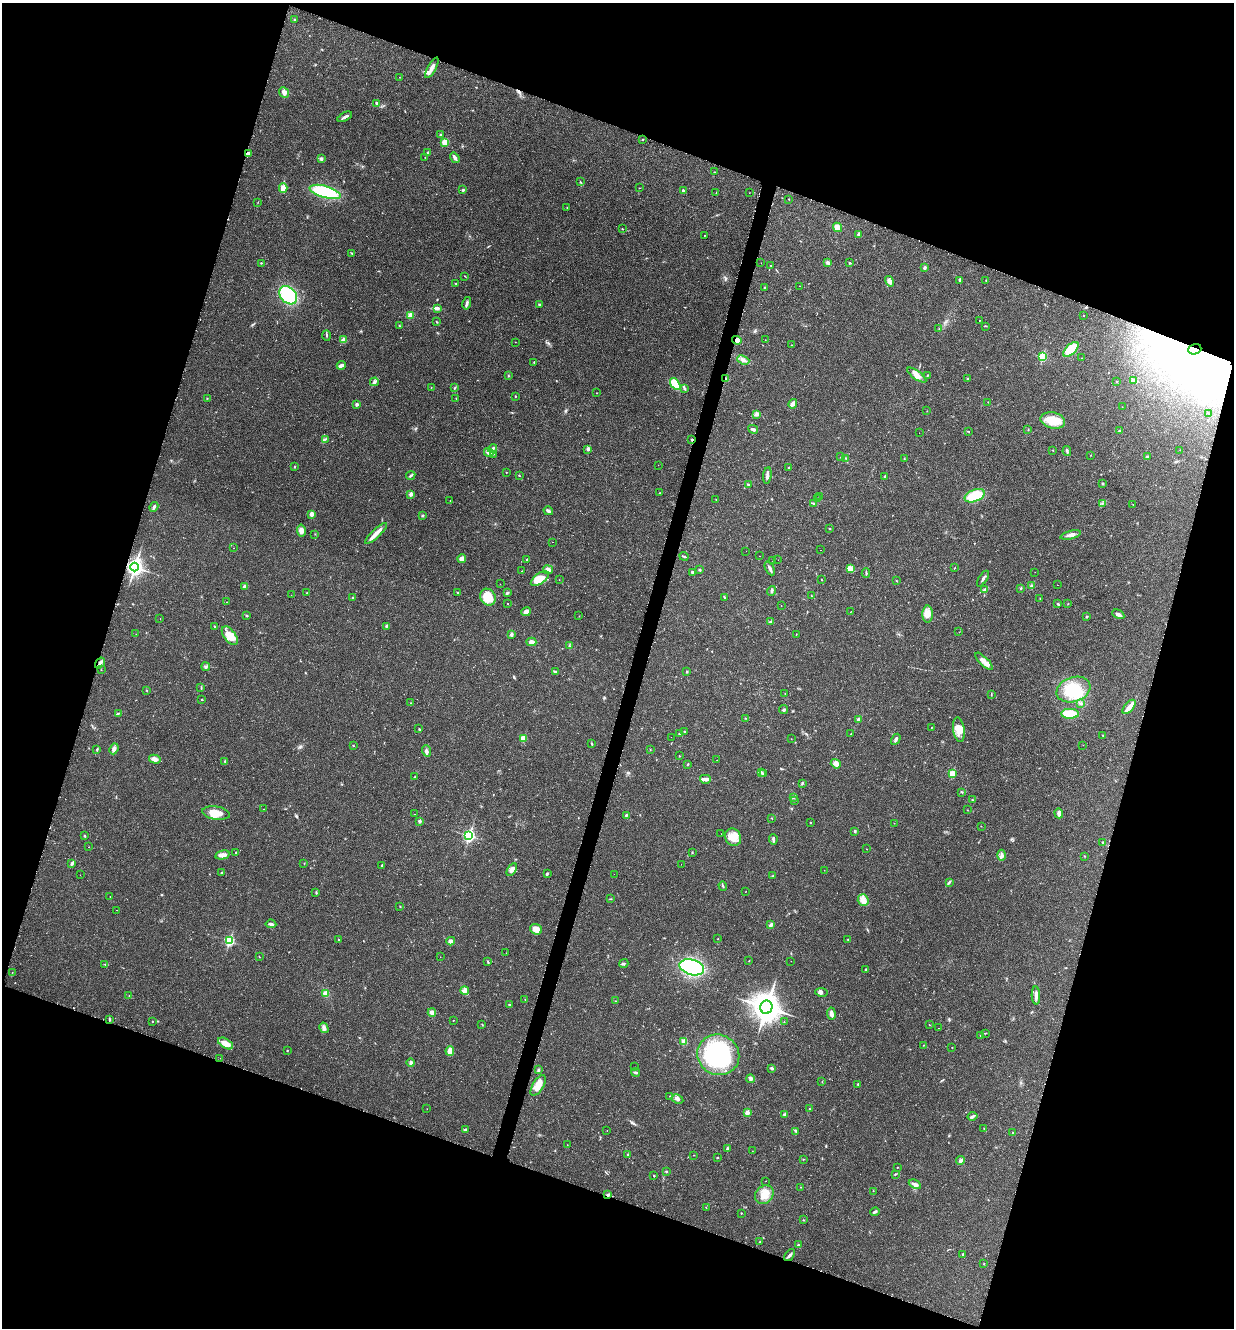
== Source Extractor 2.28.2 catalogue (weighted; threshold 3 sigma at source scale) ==
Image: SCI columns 143-5070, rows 15-5315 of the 5340 x 5326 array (HDU 1 of 3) = the unmasked area's bounding box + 8 px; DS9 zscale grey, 4 x 4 block average (1 PNG px = mean of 4 x 4 image px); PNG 1236 x 1330 px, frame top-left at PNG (2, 3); each listed source drawn as its Kron ellipse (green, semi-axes under 4 px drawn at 4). Shown black and unused: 38% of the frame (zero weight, under 2 of 3 exposures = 2% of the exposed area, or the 3 px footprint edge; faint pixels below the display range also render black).
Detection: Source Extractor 2.28.2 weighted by HDU 2 'WHT'. Background 0.0392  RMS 0.0041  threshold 0.0185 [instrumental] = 3 sigma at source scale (4.5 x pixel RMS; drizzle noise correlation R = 1.50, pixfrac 1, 0.05/0.05 arcsec/px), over >= 5 px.
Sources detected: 435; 1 too faint to see at this stretch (4 x 4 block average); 13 inside a brighter object's white glare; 12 cosmic-ray / hot-pixel residue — neither listed nor drawn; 2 coinciding with a brighter row at this scale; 8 inside a brighter listed object's ellipse — not listed separately; the other 399 listed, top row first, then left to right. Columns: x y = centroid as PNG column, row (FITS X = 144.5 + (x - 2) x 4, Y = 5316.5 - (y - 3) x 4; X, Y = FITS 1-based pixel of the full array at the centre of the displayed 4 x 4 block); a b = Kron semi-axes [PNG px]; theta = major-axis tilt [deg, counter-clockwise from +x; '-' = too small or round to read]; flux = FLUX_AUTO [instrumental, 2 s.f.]
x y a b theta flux
294 19 2 2 - 1.1
432 68 11 3 60 14
399 77 2 2 - 0.49
284 92 6 4 -49 7.8
377 103 3 2 - 4
345 117 8 2 28 6.8
440 135 2 2 - 6
643 140 2 2 - 1.3
445 142 3 3 - 20
427 153 3 2 - 1.9
248 154 4 3 - 7.1
425 157 2 2 - 0.62
455 158 6 2 -55 7.2
321 159 3 2 - 4.3
714 172 2 2 - 1.2
580 182 2 2 - 1.3
283 188 4 3 - 20
640 188 2 2 - 0.51
463 190 3 2 - 2.4
683 191 3 2 - 3.1
325 192 16 6 -16 160
716 193 2 2 - 0.44
749 193 2 2 - 0.44
789 199 2 2 - 0.68
258 202 2 2 - 0.75
567 207 2 2 - 0.48
837 227 5 4 - 16
622 229 2 2 - 1.2
704 235 2 2 - 0.62
859 235 2 2 - 10
352 253 2 2 - 0.87
261 263 2 2 - 1.8
761 263 2 2 - 0.43
828 263 3 2 - 7.4
850 263 2 2 - 1.9
771 266 2 2 - 0.73
925 268 2 2 - 7.2
465 276 2 2 - 1.2
960 280 3 2 - 6
986 280 2 2 - 0.97
889 281 5 3 - 14
456 283 2 2 - 1.5
799 286 2 2 - 2.8
764 287 2 2 - 1.5
288 295 10 7 -48 150
467 303 6 2 77 7.6
539 304 2 2 - 2.4
437 308 4 3 - 5.2
410 315 2 2 - 56
1083 315 2 2 - 0.75
979 320 2 2 - 0.76
437 322 2 2 - 1.7
399 326 2 2 - 2.2
985 326 3 2 - 0.83
939 328 2 2 - 0.99
326 335 5 2 - 2.7
343 340 3 3 - 4.3
737 340 5 4 - 11
765 340 2 2 - 0.58
515 342 2 2 - 0.54
791 345 2 2 - 0.55
1071 349 9 5 43 74
1195 349 7 5 19 21
1042 357 2 2 - 140
1082 358 2 2 - 0.48
743 360 6 3 -21 8.4
534 362 2 2 - 1
341 365 4 3 - 8.1
917 375 11 4 -36 14
928 375 3 2 - 1.4
508 376 2 2 - 1.1
726 379 3 2 - 4.4
968 379 3 2 - 2.4
1133 380 3 2 - 3.1
1116 381 2 2 - 0.66
374 382 4 2 - 5.1
675 384 7 3 -53 60
431 387 2 2 - 0.7
455 388 2 2 - 1.1
684 389 2 2 - 1.7
596 393 2 2 - 0.59
515 396 2 2 - 1.1
207 398 2 2 - 0.61
456 399 2 2 - 0.92
988 402 2 2 - 0.67
357 404 2 2 - 15
793 404 5 3 - 10
1122 407 2 2 - 0.35
927 411 2 2 - 0.5
756 414 4 3 - 5
1209 414 2 2 - 0.54
1053 420 12 8 -13 41
753 429 5 3 - 4.6
1028 430 2 2 - 0.88
969 431 2 2 - 0.68
1119 431 2 2 - 7
919 433 2 2 - 0.39
325 439 2 2 - 1.1
692 440 2 2 - 2.2
493 449 5 2 - 4.8
588 449 2 2 - 13
1053 450 2 2 - 1.1
1180 450 2 2 - 0.42
1067 451 5 2 - 3.6
489 452 5 3 - 8.9
494 454 2 2 - 0.89
1091 455 2 2 - 0.57
841 457 2 2 - 1.3
1147 457 3 3 - 3.8
845 458 2 2 - 1.4
904 458 2 2 - 0.79
658 465 2 2 - 0.5
294 467 3 2 - 1.5
788 468 2 2 - 1.3
506 472 2 2 - 1.4
411 475 5 2 - 3.5
519 476 2 2 - 1.3
767 476 8 2 82 6.8
885 476 2 2 - 2
1102 483 3 2 - 2
748 484 3 2 - 2.1
660 493 2 2 - 0.68
411 494 2 2 - 21
975 496 10 6 22 80
819 497 2 2 - 2
818 498 2 2 - 1.6
716 499 2 2 - 0.57
450 501 2 2 - 0.39
813 503 4 2 - 2.7
1102 503 3 2 - 1.5
1133 504 2 2 - 0.6
154 507 5 2 - 5.1
548 511 5 2 - 7
312 514 2 2 - 34
422 515 2 2 - 2.5
830 529 2 2 - 1.7
301 530 6 4 -80 12
376 533 14 3 44 19
315 534 2 2 - 0.72
1071 535 10 3 15 11
552 542 2 2 - 0.45
233 548 2 2 - 0.43
820 550 2 2 - 0.79
746 551 2 2 - 0.51
684 556 4 2 - 2.3
759 556 2 2 - 0.49
462 558 4 4 - 7.4
527 560 2 2 - 5.5
778 560 2 2 - 0.37
773 561 2 2 - 1.1
134 567 4 3 - 900
770 568 7 2 -62 6.4
954 568 2 2 - 1.2
850 569 4 3 - 5.3
548 570 5 4 - 13
699 570 3 2 - 2.2
522 571 2 2 - 0.45
692 572 3 2 - 3.9
1035 572 2 2 - 0.41
866 573 4 2 - 2.2
540 579 10 5 36 33
983 579 9 2 58 5.7
559 580 2 2 - 0.48
821 580 2 2 - 0.61
896 580 3 2 - 0.89
500 584 2 2 - 0.49
1058 585 2 2 - 0.49
244 586 4 3 - 5.2
1032 586 3 3 - 5.1
1021 588 2 2 - 1.6
985 590 4 2 - 3.5
771 591 5 2 - 4.5
306 593 2 2 - 0.93
458 593 3 2 - 3
507 593 3 2 - 3.6
291 595 2 2 - 0.5
811 596 2 2 - 1.1
488 597 9 7 -58 54
725 597 3 2 - 1.8
353 598 2 2 - 7.5
1040 598 2 2 - 0.89
227 602 2 2 - 0.77
508 603 2 2 - 0.61
1058 603 2 2 - 1.7
1068 604 2 2 - 0.75
781 606 2 2 - 0.5
526 612 5 3 - 14
850 612 2 2 - 1.3
928 614 8 5 90 15
1118 614 6 3 -28 8.3
246 615 2 2 - 1.2
579 616 2 2 - 0.51
1087 617 3 2 - 2.3
160 619 2 2 - 0.47
770 622 4 2 - 2.8
387 626 4 2 - 2.9
215 627 2 2 - 1.5
959 632 2 2 - 0.43
136 634 2 2 - 0.46
511 634 3 3 - 5.6
796 634 2 2 - 1.2
230 636 11 5 -53 31
531 642 5 3 - 7.9
569 646 3 2 - 2
984 661 11 3 -44 13
100 663 6 3 55 7.5
206 667 4 2 - 3.3
101 670 2 2 - 0.52
555 671 2 2 - 1.3
687 672 2 2 - 2.7
201 687 3 2 - 1.6
1073 690 17 12 18 78
147 691 2 2 - 1.2
785 693 2 2 - 0.72
991 695 2 2 - 0.89
202 699 2 2 - 1.3
411 703 2 2 - 0.74
1080 704 3 2 - 2.1
1129 707 8 4 51 15
784 710 4 2 - 3.6
119 713 3 2 - 2
1070 714 9 5 -1 55
745 718 3 2 - 1.2
858 720 3 3 - 5.2
931 727 2 2 - 0.74
419 729 2 2 - 0.92
959 730 12 5 -81 25
684 732 2 2 - 1.5
679 734 2 2 - 2.5
851 734 2 2 - 0.94
1103 736 2 2 - 1.1
671 737 2 2 - 0.41
523 738 2 2 - 50
791 739 2 2 - 0.49
896 739 6 2 60 5.8
592 744 4 2 - 2
353 745 2 2 - 0.97
1083 745 2 2 - 0.51
97 749 3 2 - 2
114 749 5 3 - 7.1
650 750 2 2 - 0.8
426 751 6 3 -69 6.5
679 756 2 2 - 1.2
155 759 6 3 -14 14
717 760 2 2 - 1.1
225 762 3 2 - 2.7
688 764 2 2 - 1.5
836 764 5 4 - 14
762 773 2 2 - 1
952 773 2 2 - 85
764 774 2 2 - 1.1
415 777 2 2 - 1.7
705 779 5 2 - 6.3
802 783 2 2 - 1.8
961 792 3 2 - 1.7
793 798 2 2 - 1
795 800 2 2 - 1.3
972 800 2 2 - 1.3
263 809 2 2 - 0.82
967 810 2 2 - 0.58
216 813 14 6 -9 33
1059 813 5 3 - 7.9
414 814 2 2 - 0.63
626 815 3 2 - 3.1
772 818 2 2 - 1.3
420 821 2 2 - 11
810 823 2 2 - 1.6
894 823 2 2 - 0.79
981 826 2 2 - 0.68
855 831 2 2 - 4.3
721 834 2 2 - 0.36
84 836 3 2 - 2.1
469 836 3 2 - 380
733 837 9 7 -57 28
773 839 5 2 - 5
1103 842 2 2 - 1.8
89 847 2 2 - 2.6
866 849 2 2 - 0.6
692 852 2 2 - 1.2
236 853 3 2 - 1.5
222 855 7 3 13 13
1002 855 5 3 - 6.9
1084 856 2 2 - 1.1
72 863 3 2 - 2.7
304 863 2 2 - 1.2
681 864 2 2 - 0.69
382 865 2 2 - 6.1
512 870 7 4 56 9.3
824 870 2 2 - 0.77
222 872 2 2 - 3.1
547 873 3 2 - 2.5
614 874 2 2 - 0.95
80 875 2 2 - 0.57
772 876 2 2 - 0.71
949 882 3 2 - 2.6
723 886 4 2 - 2.2
746 891 2 2 - 0.52
316 893 3 2 - 2.4
110 896 2 2 - 1.3
611 899 2 2 - 0.77
863 900 6 5 - 13
400 906 2 2 - 1.1
116 910 2 2 - 0.69
271 924 5 2 - 5.6
771 925 4 2 - 11
536 929 6 5 - 19
718 939 2 2 - 0.9
848 939 2 2 - 2.3
339 940 2 2 - 1.5
229 941 3 2 - 210
451 941 4 4 - 6.7
506 953 2 2 - 0.41
259 957 2 2 - 1.1
440 957 2 2 - 0.44
488 961 2 2 - 1.2
749 961 2 2 - 0.84
791 961 2 2 - 0.3
105 964 2 2 - 0.94
624 964 4 2 - 3.1
692 967 12 7 -16 310
866 969 2 2 - 2.9
12 972 2 2 - 0.58
465 990 4 3 - 6.2
821 992 6 3 -10 7
326 994 3 3 - 19
1036 995 9 3 -87 11
129 996 2 2 - 1.4
525 999 2 2 - 0.73
615 1001 2 2 - 1.2
509 1005 2 2 - 1.9
766 1007 6 6 - 2800
432 1012 4 3 - 12
831 1013 6 3 -82 11
109 1019 3 2 - 1.8
453 1020 2 2 - 1
152 1021 2 2 - 0.83
784 1022 2 2 - 1
482 1024 2 2 - 0.71
929 1025 2 2 - 0.71
324 1028 5 3 - 6.8
938 1028 2 2 - 0.73
985 1033 4 2 - 1.5
981 1036 3 2 - 1.7
684 1041 2 2 - 57
226 1043 8 4 -31 21
923 1045 2 2 - 1
952 1047 2 2 - 0.85
287 1051 2 2 - 1.6
450 1051 5 3 - 19
718 1055 21 20 - 260
220 1058 2 2 - 1.7
411 1063 4 3 - 5.6
635 1067 2 2 - 1.2
772 1068 2 2 - 5.5
538 1070 3 2 - 3.1
635 1072 4 2 - 3
750 1079 4 3 - 4.6
822 1082 2 2 - 0.39
858 1084 2 2 - 4.4
538 1085 11 5 60 24
670 1096 2 2 - 1.2
678 1099 6 3 -28 5.7
427 1109 2 2 - 0.6
809 1109 2 2 - 1.4
747 1113 2 2 - 37
784 1115 2 2 - 10
972 1116 5 3 - 4.9
984 1129 2 2 - 0.75
465 1130 4 3 - 3.8
607 1131 2 2 - 0.54
796 1131 3 2 - 2.2
1013 1133 3 3 - 2.8
567 1145 2 2 - 0.57
727 1149 3 2 - 3.3
752 1151 2 2 - 0.4
627 1155 2 2 - 2.4
694 1155 2 2 - 0.87
717 1157 2 2 - 1.3
803 1159 2 2 - 0.98
960 1160 4 3 - 5.3
897 1168 2 2 - 0.83
666 1171 2 2 - 1.8
895 1174 2 2 - 1.8
654 1175 2 2 - 2
766 1181 2 2 - 1.1
915 1184 6 3 -26 8.7
801 1187 2 2 - 0.54
873 1191 2 2 - 0.7
607 1195 3 2 - 3.3
764 1195 10 8 44 30
706 1208 2 2 - 0.69
875 1212 5 2 - 4.8
741 1213 2 2 - 1.1
803 1220 2 2 - 0.94
760 1241 2 2 - 1.1
798 1245 3 2 - 2.2
790 1255 7 2 52 5.2
962 1255 3 2 - 4
984 1264 2 2 - 0.73
Overlapping masked pixels (flux is a lower limit): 7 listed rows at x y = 248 154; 737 340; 1195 349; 726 379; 692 440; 134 567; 607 1195
Diffuse or blended objects may show on this block-average render without a row.